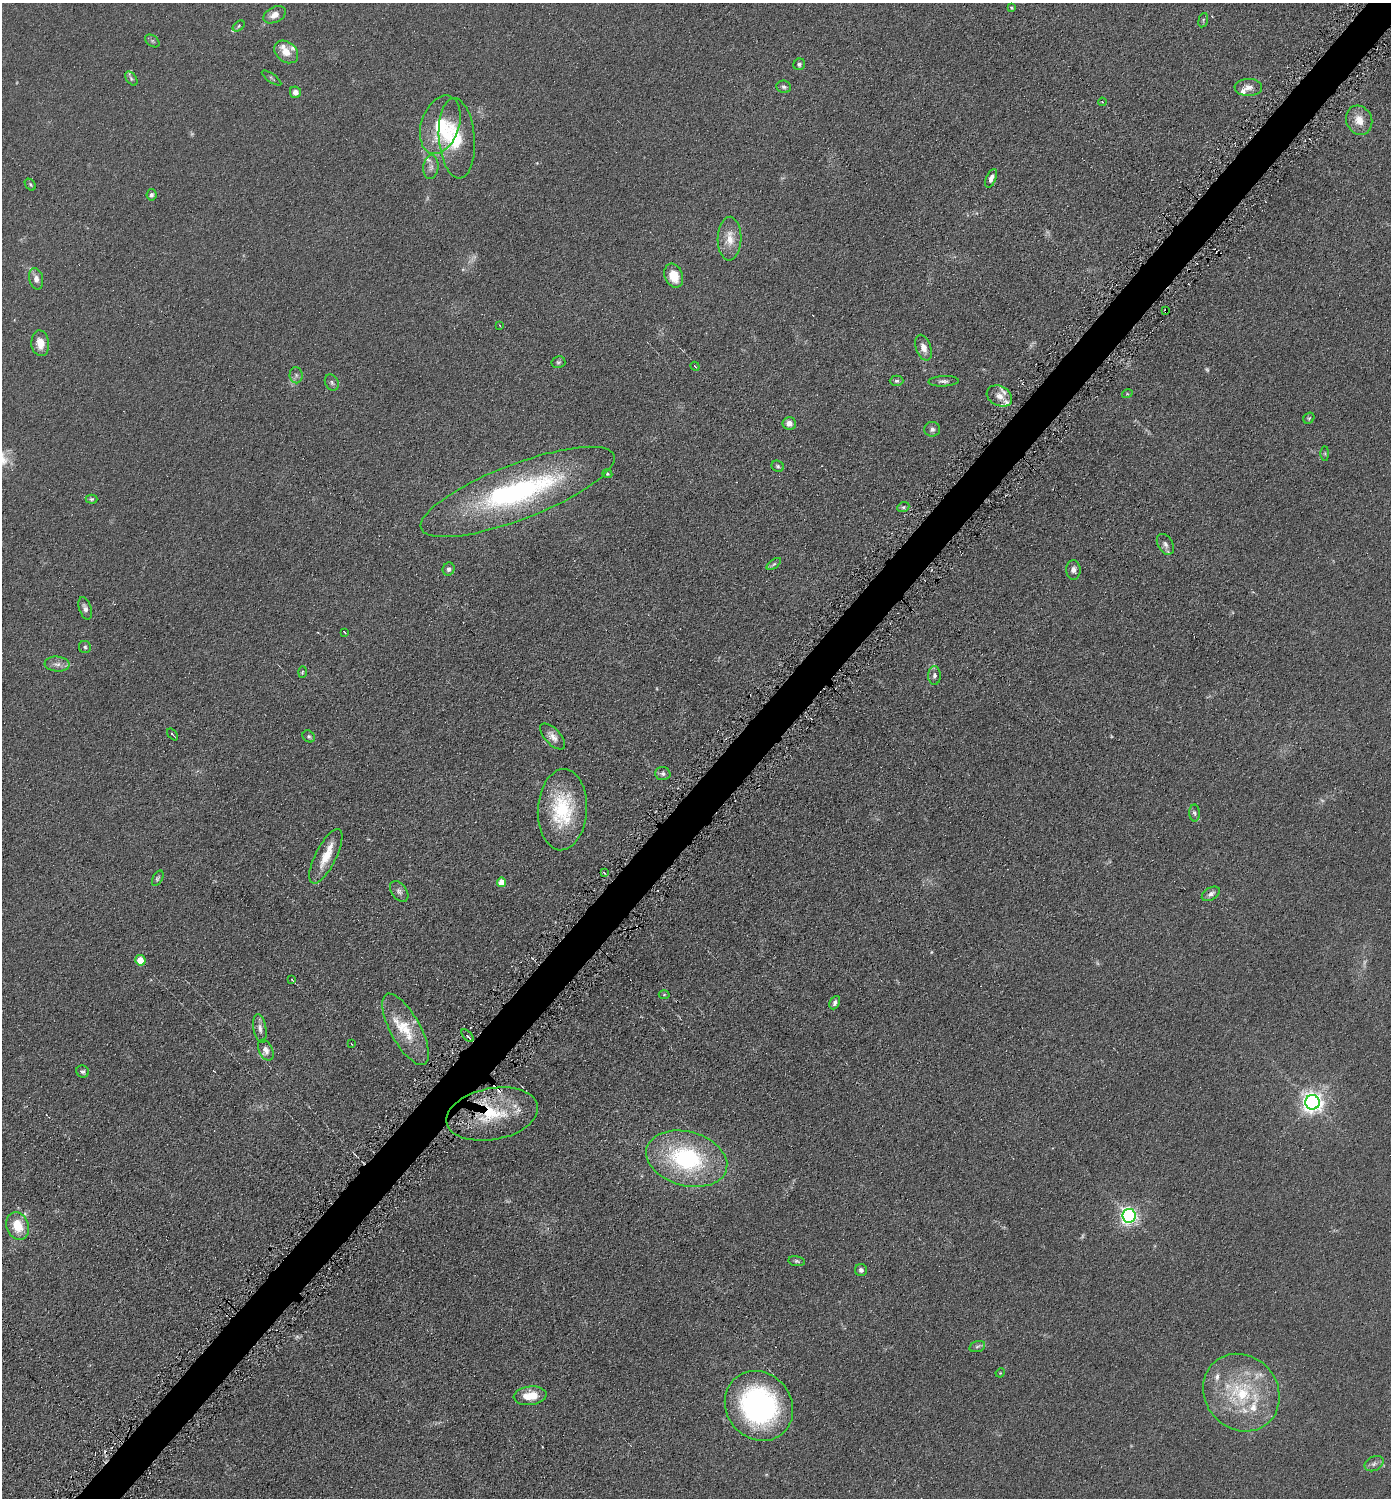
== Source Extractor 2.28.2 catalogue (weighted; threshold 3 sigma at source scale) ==
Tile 7 of 4 x 4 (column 3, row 2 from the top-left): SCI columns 2931-4319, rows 3001-4496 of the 6003 x 6002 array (HDU 1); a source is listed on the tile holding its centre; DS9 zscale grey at full resolution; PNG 1393 x 1500 px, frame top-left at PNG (2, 3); each listed source drawn as its Kron ellipse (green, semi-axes under 4 px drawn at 4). Shown black and unused: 3% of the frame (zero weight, under 4 of 8 exposures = <1% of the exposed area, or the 3 px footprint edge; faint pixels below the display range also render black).
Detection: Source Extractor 2.28.2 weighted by HDU 2 'WHT'; one run over the whole footprint, this tile lists its part. Background 0.0917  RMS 0.0078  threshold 0.0321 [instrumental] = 3 sigma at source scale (4.09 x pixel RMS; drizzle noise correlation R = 1.36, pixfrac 0.8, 0.05/0.05 arcsec/px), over >= 5 px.
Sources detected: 118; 10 too faint to see at this stretch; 2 inside a brighter object's white glare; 4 cosmic-ray / hot-pixel residue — neither listed nor drawn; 13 inside a brighter listed object's ellipse — not listed separately; the other 89 listed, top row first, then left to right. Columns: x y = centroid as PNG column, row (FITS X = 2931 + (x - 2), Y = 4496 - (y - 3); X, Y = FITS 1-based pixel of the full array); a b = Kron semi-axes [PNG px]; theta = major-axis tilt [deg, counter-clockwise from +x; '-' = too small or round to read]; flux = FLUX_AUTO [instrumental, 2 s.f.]
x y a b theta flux
1011 8 4 3 - 0.75
275 15 12 7 26 5.9
1203 20 7 4 75 0.92
239 26 7 4 38 1.2
152 41 8 5 -36 1.5
286 52 13 10 -40 8.9
799 64 6 5 - 1.8
131 78 8 5 -54 1.5
271 78 11 3 -34 1
784 87 7 6 - 1.7
1248 87 13 8 0 4.8
295 92 6 5 - 4
1102 102 4 3 - 0.77
1359 120 15 12 -64 9.9
440 125 30 19 71 32
457 138 40 18 -85 27
431 167 12 7 83 3.4
991 178 10 5 67 4.2
30 185 7 4 -50 1.1
151 195 5 5 - 1.8
730 239 22 12 88 11
674 276 12 9 -69 14
36 279 11 7 -76 4.2
1165 311 3 2 - 0.75
500 325 3 2 - 0.56
40 343 13 9 -85 8.3
924 348 13 7 -71 5.8
558 362 7 6 - 1.4
695 366 5 3 - 0.74
296 375 8 6 -89 2.2
897 381 7 5 0 1.4
944 381 15 5 2 2.6
332 383 8 6 -61 1.8
1127 394 5 3 - 0.69
999 396 13 10 -27 6.7
1309 418 6 5 - 0.94
789 423 7 6 - 4
932 429 8 7 - 2.5
1325 454 7 4 -90 0.82
778 466 6 5 - 1.4
607 474 5 4 - 0.9
517 492 103 27 21 150
91 499 6 4 0 1.1
903 507 6 4 21 1.3
1165 544 11 7 -59 3.2
774 564 8 4 35 1.4
449 569 6 6 - 2.1
1073 570 10 7 90 3.2
85 608 11 6 -71 3.1
345 633 4 2 - 0.62
85 647 6 6 - 1.4
57 664 12 7 -5 4.2
302 672 6 4 88 0.86
934 675 9 6 89 2.5
172 734 7 2 -48 2
309 736 7 5 -38 1.4
553 737 16 7 -47 5.1
663 774 8 6 -4 2.2
562 810 40 24 87 49
1194 813 8 5 -88 1.7
326 856 30 10 63 15
604 873 3 2 - 0.97
158 878 8 4 60 1.3
502 882 5 4 - 14
399 891 12 7 -53 2.9
1211 894 10 6 31 3.1
140 960 5 5 - 13
292 980 3 2 - 0.9
664 995 5 3 - 0.75
835 1003 7 5 64 2.1
260 1028 14 6 -80 3.5
405 1029 40 15 -61 26
467 1036 7 3 -45 1.9
351 1044 3 2 - 0.58
266 1050 11 7 -65 3.4
83 1071 6 6 - 1.6
1312 1102 7 7 - 480
492 1114 46 25 11 46
687 1159 41 27 -15 97
1129 1216 7 6 - 260
18 1226 14 11 -71 17
797 1261 8 5 -8 1.4
861 1270 6 6 - 2.1
977 1347 8 5 17 1.8
1000 1373 5 4 - 0.57
1241 1393 41 36 -49 62
530 1396 16 9 6 13
759 1406 36 32 -51 150
1374 1464 10 7 28 2.8
Overlapping masked pixels (flux is a lower limit): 2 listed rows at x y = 1165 311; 492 1114